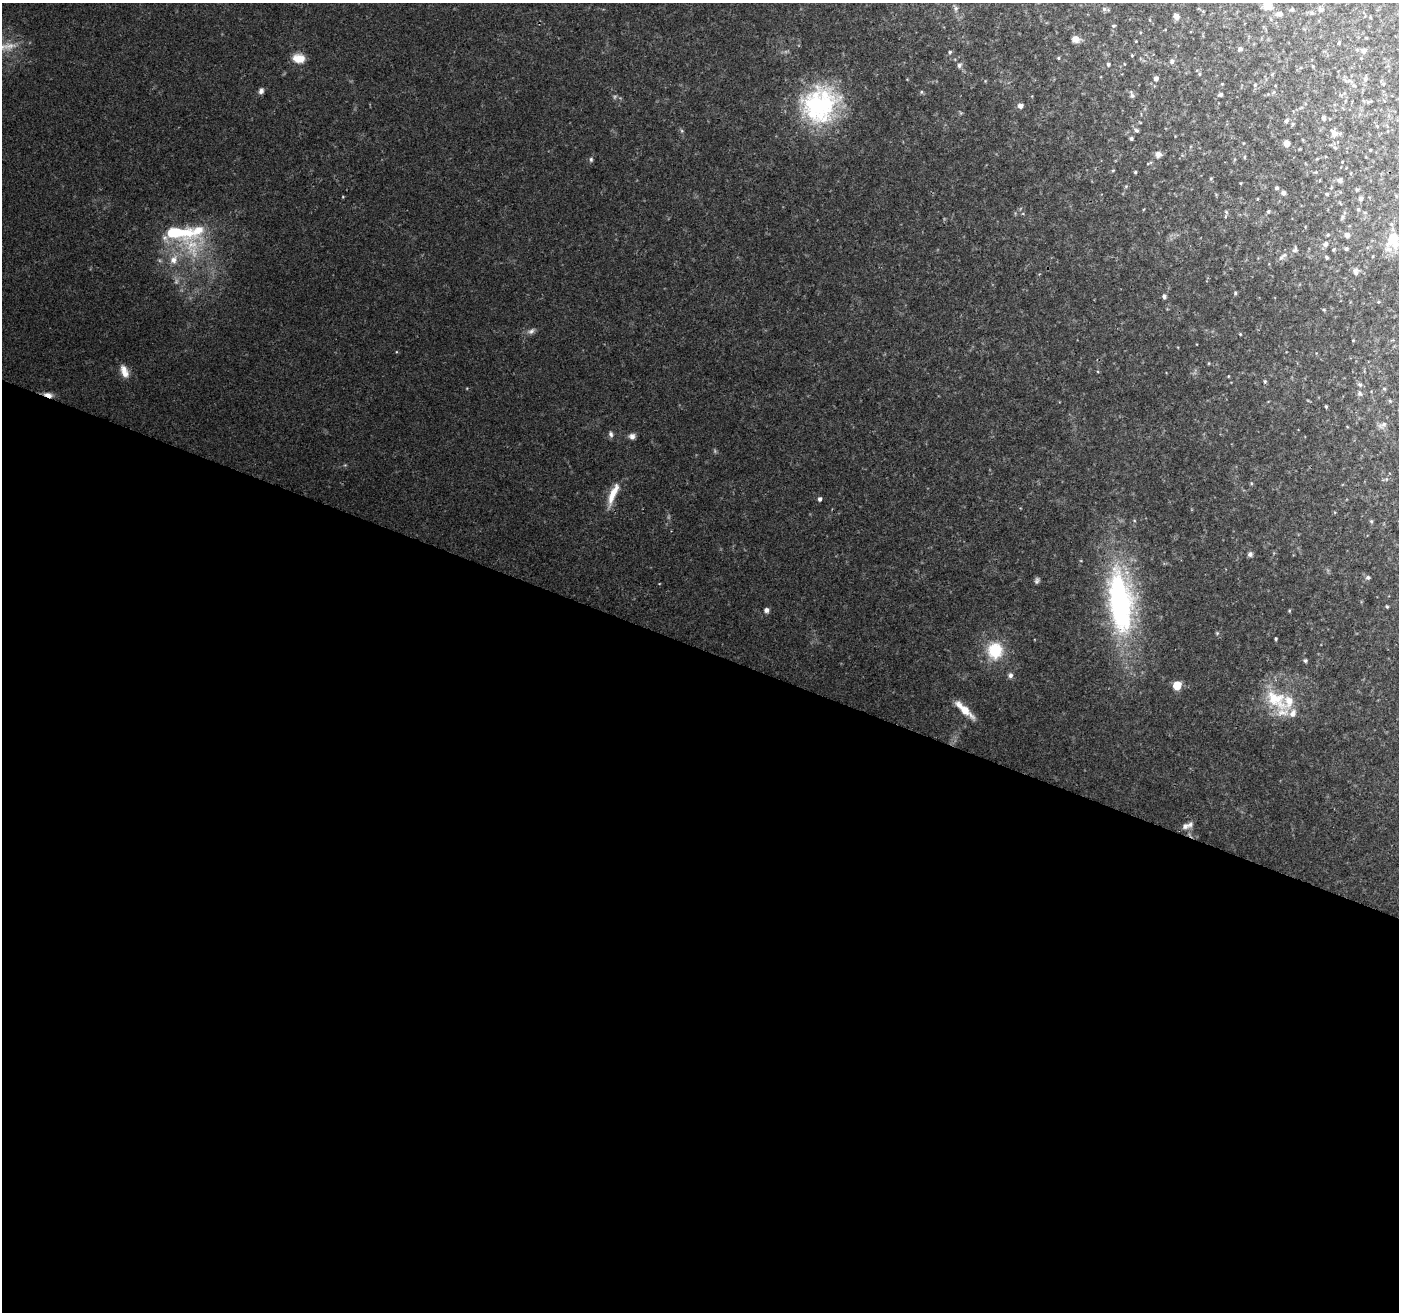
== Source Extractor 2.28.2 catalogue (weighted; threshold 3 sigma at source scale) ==
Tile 14 of 4 x 4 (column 2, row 4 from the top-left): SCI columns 1406-2802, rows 274-1583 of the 5597 x 5723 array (HDU 1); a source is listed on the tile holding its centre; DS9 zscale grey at full resolution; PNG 1401 x 1314 px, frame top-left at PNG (2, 3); no overlay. Shown black and unused: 51% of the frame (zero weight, under 2 of 3 exposures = <1% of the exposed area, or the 3 px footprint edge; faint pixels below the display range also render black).
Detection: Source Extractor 2.28.2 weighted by HDU 2 'WHT'; one run over the whole footprint, this tile lists its part. Background 0.0581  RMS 0.0065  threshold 0.0295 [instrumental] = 3 sigma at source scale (4.5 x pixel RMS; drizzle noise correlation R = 1.50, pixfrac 1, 0.0396/0.0396 arcsec/px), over >= 5 px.
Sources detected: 129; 3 too faint to see at this stretch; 1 inside a brighter object's white glare — not listed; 9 inside a brighter listed object's ellipse — not listed separately; the other 116 listed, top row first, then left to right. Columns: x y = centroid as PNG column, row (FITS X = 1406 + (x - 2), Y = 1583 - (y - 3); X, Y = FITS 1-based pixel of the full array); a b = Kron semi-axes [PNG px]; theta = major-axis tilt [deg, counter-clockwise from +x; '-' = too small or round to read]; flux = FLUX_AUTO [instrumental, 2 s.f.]
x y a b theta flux
1267 6 11 9 -24 6.8
956 8 7 6 - 1.5
1104 9 9 6 -15 1.7
1292 9 5 4 - 0.99
1320 9 8 7 - 1.8
1279 14 9 7 8 2.2
1176 16 6 6 - 2.9
1370 17 4 3 - 0.51
1113 26 5 4 - 0.83
1366 38 4 3 - 0.48
1076 39 8 7 - 4.5
1136 41 3 3 - 0.42
1339 43 4 3 - 0.91
8 46 25 11 9 12
1240 49 5 5 - 1.6
1364 51 8 7 - 2.4
950 52 5 4 - 0.97
1132 55 4 3 - 0.62
299 58 14 10 -6 9.4
1058 58 4 4 - 0.8
1172 61 7 6 - 1.9
1108 64 5 4 - 1.1
959 65 7 6 - 1.9
1313 66 4 3 - 0.53
1199 74 4 4 - 0.81
1156 78 5 4 - 2.8
1365 79 7 5 70 1.5
1349 81 10 4 1 1.6
1222 84 4 4 - 0.5
1383 84 5 5 - 0.76
1255 85 5 5 - 0.83
1354 86 6 3 -19 0.87
261 91 8 6 64 2.2
921 92 5 5 - 0.88
1132 95 9 5 -70 1.9
1220 95 6 4 13 1.3
1368 102 9 4 22 1.2
820 105 48 42 48 93
1020 106 5 5 - 3.6
1323 118 4 4 - 2.3
1286 121 6 5 - 1.5
1293 124 5 4 - 0.93
1377 126 6 3 -71 0.58
1136 130 5 5 - 1.4
1334 133 9 7 -53 4.4
1131 138 4 3 - 1.5
1287 143 5 5 - 6
1370 150 3 2 - 0.56
1158 154 8 8 - 3.4
1244 157 5 3 - 0.76
591 159 7 5 -89 1.3
1149 163 10 3 24 0.8
1113 171 5 3 - 0.65
1135 172 4 4 - 0.89
1211 178 6 4 76 0.78
1340 180 6 6 - 1.9
1277 188 4 4 - 1.3
1357 189 5 4 - 0.83
1283 193 6 5 - 1.6
1327 194 4 4 - 1.1
1257 199 4 3 - 0.5
1361 199 5 4 - 2
1358 209 5 4 - 0.95
1268 211 5 4 - 0.99
1226 212 6 5 - 0.95
1342 217 8 4 52 1.3
176 232 70 30 -26 69
1328 235 5 4 - 0.79
1347 235 6 6 - 2.7
1393 237 18 10 55 13
1325 244 8 6 48 2.3
1295 249 10 7 69 1.7
1346 249 5 4 - 1.1
1333 250 5 3 - 0.68
1326 257 4 3 - 1.1
1281 258 9 6 48 2.3
1355 271 9 7 -76 2.4
1235 293 5 5 - 1
1164 296 5 5 - 1.8
1324 310 5 4 - 0.83
531 331 11 7 24 2.5
1240 334 4 3 - 0.59
1353 340 3 3 - 0.52
124 371 16 8 -70 6.7
1228 376 4 3 - 0.44
1265 381 5 4 - 1
1360 384 6 6 - 1.5
1384 389 5 4 - 0.81
1360 393 8 6 -64 1.7
48 395 13 6 -18 4.2
1390 401 5 4 - 0.72
1326 406 4 3 - 0.83
1383 425 13 6 30 2.7
611 434 8 6 -73 1.8
632 436 8 7 - 2.7
1386 479 5 4 - 0.83
1251 483 5 3 - 0.67
613 494 31 8 68 11
820 499 5 4 - 1.8
1371 521 6 5 - 0.91
1250 554 6 6 - 1.9
1368 577 6 5 - 1.5
1037 580 7 5 75 1.6
1120 602 77 28 -83 160
1387 606 4 3 - 0.82
766 610 5 5 - 2.8
1289 610 5 4 - 0.71
1217 633 5 5 - 0.76
1276 639 4 3 - 0.79
995 650 20 18 -88 26
1305 661 5 5 - 1.2
1010 675 7 6 - 2.4
1177 685 6 5 - 23
1276 699 41 22 -38 31
965 710 22 8 -42 11
1185 826 10 8 5 3.6
Overlapping masked pixels (flux is a lower limit): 1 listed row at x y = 48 395
Isophote crosses this tile's border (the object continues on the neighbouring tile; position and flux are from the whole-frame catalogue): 2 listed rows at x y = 1267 6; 8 46
Unlisted compact peaks at least as high as the median listed source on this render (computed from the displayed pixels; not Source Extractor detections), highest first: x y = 343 197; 682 131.